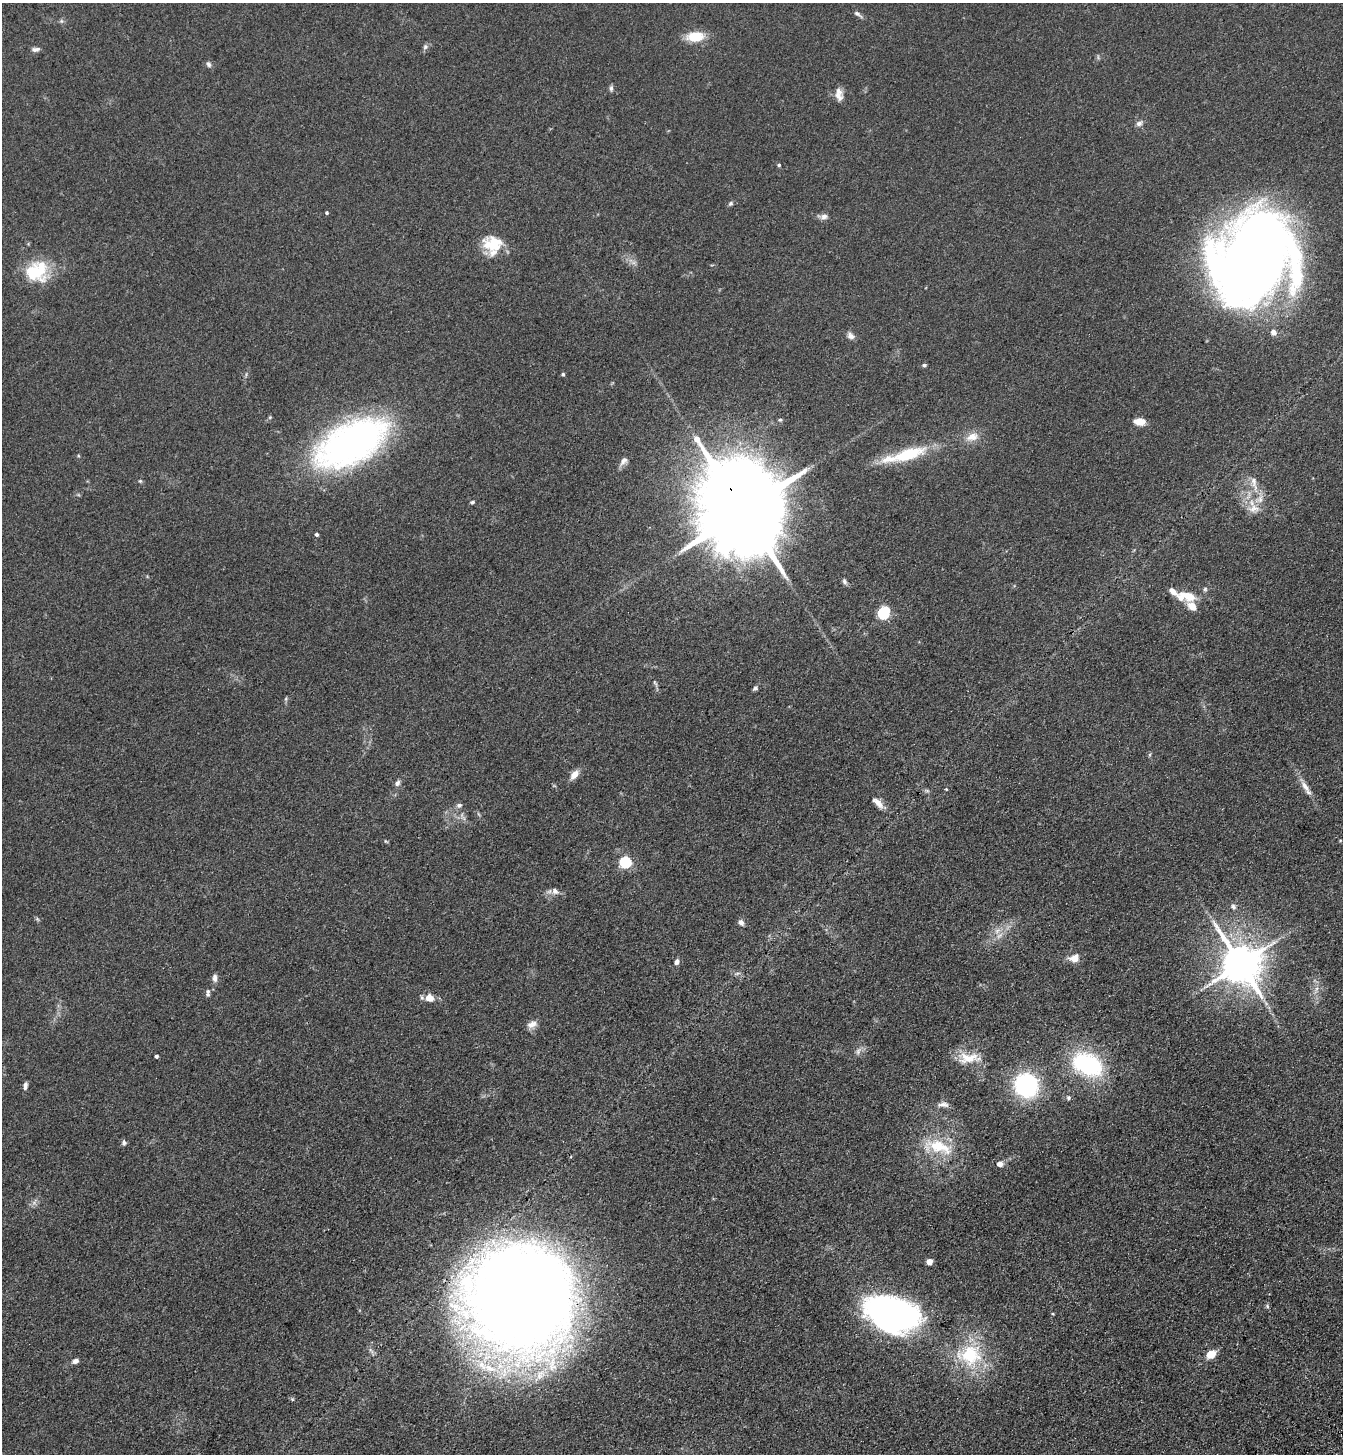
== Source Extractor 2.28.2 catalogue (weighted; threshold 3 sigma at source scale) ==
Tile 6 of 4 x 4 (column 2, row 2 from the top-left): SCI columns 1574-2914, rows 3009-4460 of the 5963 x 6017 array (HDU 1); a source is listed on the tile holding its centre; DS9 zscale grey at full resolution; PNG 1345 x 1456 px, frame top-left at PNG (2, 3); no overlay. Shown black and unused: <1% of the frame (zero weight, under 3 of 4 exposures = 6% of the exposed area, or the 3 px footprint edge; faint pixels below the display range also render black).
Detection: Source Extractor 2.28.2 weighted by HDU 2 'WHT'; one run over the whole footprint, this tile lists its part. Background 0.0855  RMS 0.0086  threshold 0.0385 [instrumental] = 3 sigma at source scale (4.5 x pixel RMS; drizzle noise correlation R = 1.50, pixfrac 1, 0.05/0.05 arcsec/px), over >= 5 px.
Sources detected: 91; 1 too faint to see at this stretch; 2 inside a brighter object's white glare — not listed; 6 inside a brighter listed object's ellipse — not listed separately; the other 82 listed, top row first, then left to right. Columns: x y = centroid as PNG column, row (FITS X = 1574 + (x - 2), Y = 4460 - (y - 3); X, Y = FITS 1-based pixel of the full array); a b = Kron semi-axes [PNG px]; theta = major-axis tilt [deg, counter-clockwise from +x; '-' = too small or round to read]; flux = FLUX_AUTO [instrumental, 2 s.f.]
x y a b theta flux
857 14 11 5 -31 2.6
61 21 7 4 -90 1.4
696 36 16 9 4 23
425 47 8 7 - 2.3
35 49 10 6 2 2.7
208 64 8 6 -58 2.2
611 88 8 5 90 1.9
839 94 16 9 -81 6.7
1139 123 10 6 35 3.2
779 165 4 4 - 1.3
730 204 7 6 - 1.7
327 213 4 4 - 1.2
824 216 10 7 16 3.7
493 244 25 19 -6 25
1254 257 88 72 50 940
37 271 28 25 24 40
1274 332 6 6 - 5.1
851 336 10 7 -29 3.8
924 365 6 4 9 1.5
563 374 4 4 - 1.6
780 420 5 4 - 1.2
1140 422 11 7 -6 10
972 437 18 11 17 9.8
351 443 79 39 28 290
907 454 45 14 17 41
623 461 15 7 51 4.2
140 481 5 4 - 1.1
1254 483 26 8 -78 9.9
472 502 5 4 - 1.5
1254 509 18 11 -1 9.8
743 510 32 20 -62 20000
317 534 4 4 - 1.8
844 581 8 5 -70 2
1205 589 6 5 - 1.5
1186 596 24 11 -6 19
884 613 7 5 51 110
655 683 11 3 -58 1.9
755 688 7 5 44 2
286 699 6 4 -73 1.2
574 774 11 7 51 7.5
397 783 8 6 51 2.8
1305 786 17 7 -54 6.7
946 789 4 3 - 0.68
927 791 7 4 -19 1.4
878 803 17 7 -44 6.3
459 805 8 7 - 2.7
386 841 6 4 -45 0.98
625 862 5 5 - 92
555 891 10 8 -37 4.3
1233 907 8 7 - 2.7
37 919 6 4 -71 1.1
741 922 8 6 -54 3.1
999 935 11 6 41 4.7
1074 958 9 7 20 11
677 961 7 5 71 3.1
1241 963 12 11 - 2900
737 973 7 4 19 1.6
215 978 10 6 -89 3.4
1316 989 13 4 70 3.4
208 994 7 6 - 2
429 998 10 9 - 8.6
532 1024 13 8 21 5.4
858 1051 10 6 70 3.2
156 1056 4 3 - 2.1
969 1058 33 14 4 18
1087 1064 32 21 -25 93
1026 1085 25 24 - 86
25 1086 8 5 86 3
1068 1098 5 5 - 1.8
943 1105 16 7 1 4.4
124 1143 7 6 - 2.2
938 1147 43 18 -12 37
1000 1164 7 6 - 4.3
34 1203 7 4 19 2.3
929 1261 4 4 - 11
520 1299 86 83 -44 1800
1267 1306 5 5 - 1.4
890 1313 48 32 -5 260
1053 1314 5 3 - 0.69
1211 1354 11 7 35 11
970 1355 36 32 -2 56
75 1361 8 6 27 3.2
Overlapping masked pixels (flux is a lower limit): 2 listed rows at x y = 743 510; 520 1299